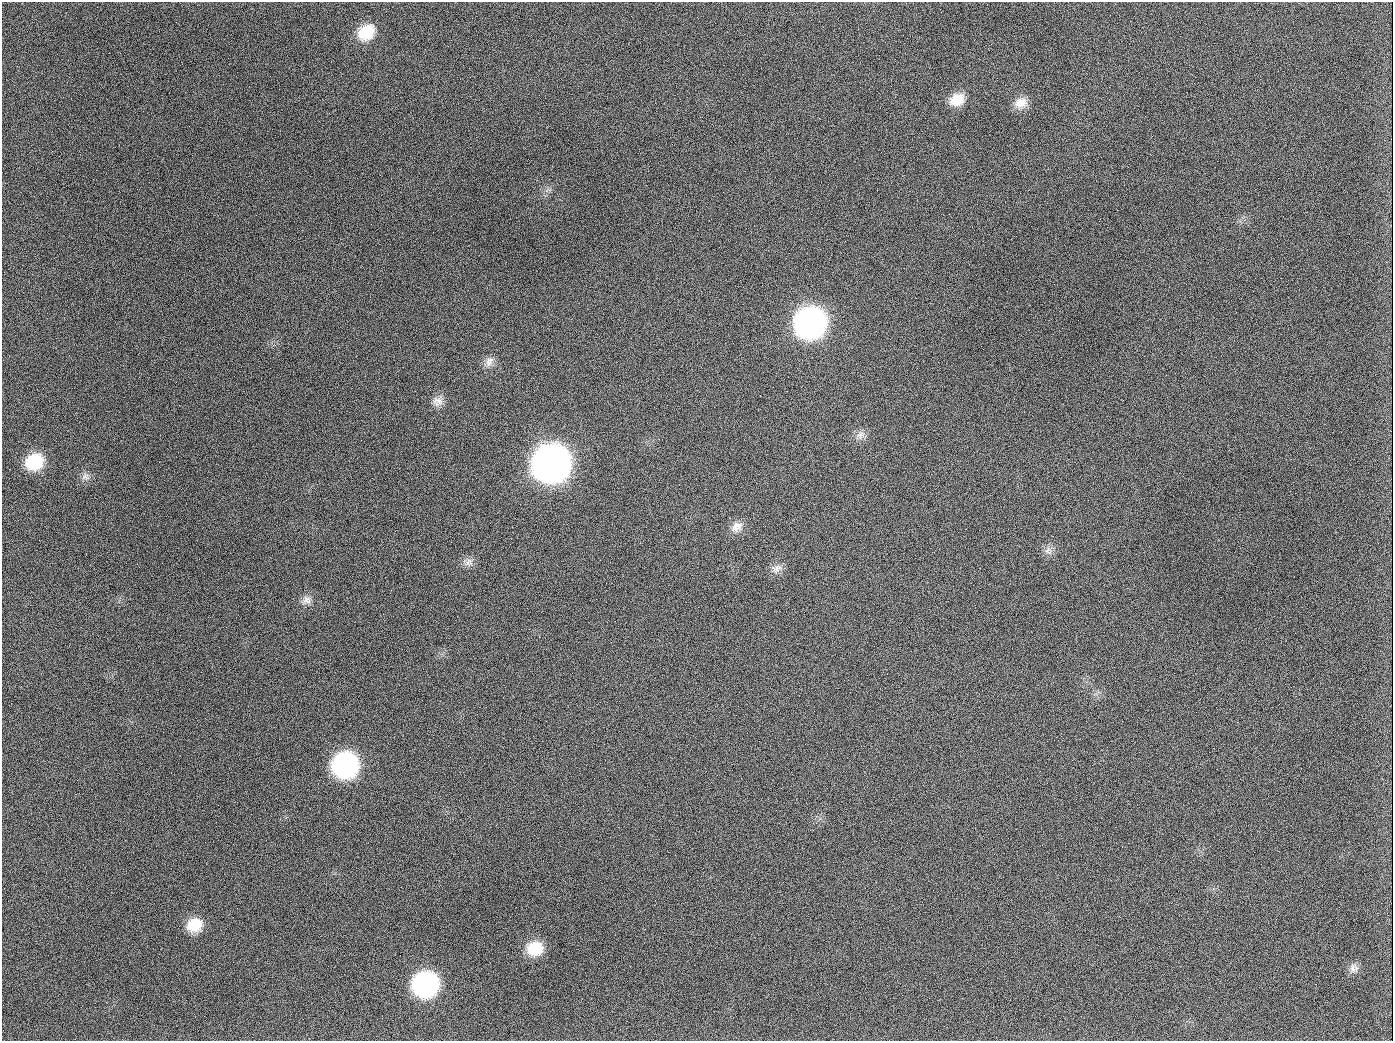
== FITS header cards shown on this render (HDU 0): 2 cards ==
NAXIS1  =                 1391
NAXIS2  =                 1039

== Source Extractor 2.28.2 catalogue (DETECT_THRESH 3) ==
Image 1391 x 1039 px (HDU 0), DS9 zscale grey, 1 PNG px = 1 image px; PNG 1395 x 1043 px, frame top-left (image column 1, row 1039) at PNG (2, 2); no overlay
Background 1370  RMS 66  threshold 198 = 3 sigma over >= 5 px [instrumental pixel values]
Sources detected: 23; all 23 listed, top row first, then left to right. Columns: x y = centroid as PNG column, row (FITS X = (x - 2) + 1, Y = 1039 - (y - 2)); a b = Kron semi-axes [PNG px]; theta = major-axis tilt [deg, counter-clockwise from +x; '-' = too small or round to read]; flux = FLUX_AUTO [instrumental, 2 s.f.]
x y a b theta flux
366 32 19 15 34 1.4e+05
957 100 18 14 26 7.9e+04
1021 103 17 13 10 5.5e+04
189 126 2 2 - 7.2e+03
810 323 19 18 - 2.5e+06
489 361 15 10 65 3.4e+04
438 401 14 13 - 3.7e+04
654 407 2 2 - 4.3e+03
861 435 13 10 37 3.1e+04
34 462 18 15 28 1.9e+05
551 463 21 19 35 5.7e+06
85 477 12 9 9 2.3e+04
737 527 16 13 36 4.6e+04
1048 550 11 7 63 2.4e+04
468 562 12 11 - 2.9e+04
776 569 15 12 35 3.5e+04
307 600 12 11 - 3.0e+04
345 765 18 17 - 1.1e+06
194 925 17 14 23 1.1e+05
535 948 18 15 12 1.3e+05
1352 968 12 11 - 2.8e+04
425 984 18 17 - 1.0e+06
944 1026 2 2 - 5.4e+03